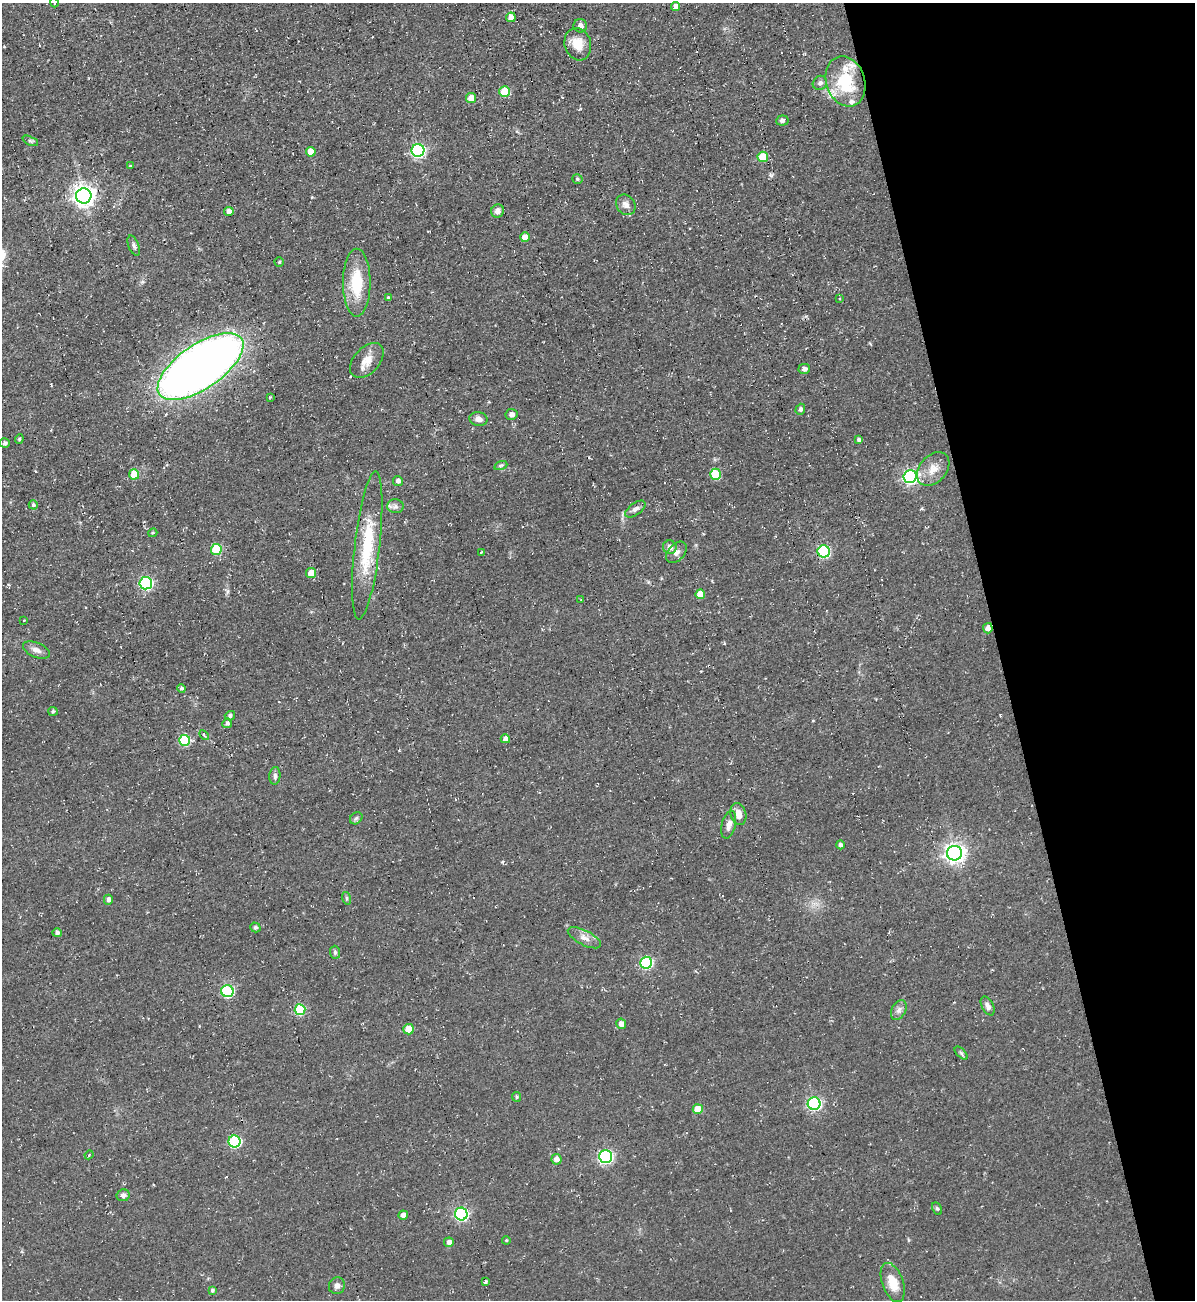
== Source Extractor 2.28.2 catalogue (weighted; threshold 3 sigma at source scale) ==
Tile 12 of 4 x 4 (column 4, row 3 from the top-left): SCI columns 3841-5033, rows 1334-2631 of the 5180 x 5227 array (HDU 1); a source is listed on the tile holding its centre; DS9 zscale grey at full resolution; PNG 1197 x 1302 px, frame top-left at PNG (2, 3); each listed source drawn as its Kron ellipse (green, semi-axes under 4 px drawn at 4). Shown black and unused: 16% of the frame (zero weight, under 2 of 3 exposures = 2% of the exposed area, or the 3 px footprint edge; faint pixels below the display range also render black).
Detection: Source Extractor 2.28.2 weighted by HDU 2 'WHT'; one run over the whole footprint, this tile lists its part. Background 0.0433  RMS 0.0078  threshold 0.0349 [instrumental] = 3 sigma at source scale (4.5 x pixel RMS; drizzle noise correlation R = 1.50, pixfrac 1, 0.05/0.05 arcsec/px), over >= 5 px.
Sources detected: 110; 3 cosmic-ray / hot-pixel residue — neither listed nor drawn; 4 inside a brighter listed object's ellipse — not listed separately; the other 103 listed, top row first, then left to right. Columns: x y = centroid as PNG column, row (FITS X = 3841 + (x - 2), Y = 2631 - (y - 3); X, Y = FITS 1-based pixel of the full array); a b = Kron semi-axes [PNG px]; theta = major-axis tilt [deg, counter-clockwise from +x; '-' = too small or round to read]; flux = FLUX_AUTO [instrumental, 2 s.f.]
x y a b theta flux
54 3 5 2 - 1.5
676 7 4 4 - 4.3
511 17 5 5 - 6.3
580 26 7 6 - 3.8
578 44 16 13 -73 13
845 81 26 19 -71 38
820 83 7 6 - 2.6
505 92 5 5 - 24
471 98 5 5 - 9.4
782 121 6 5 - 2.2
30 141 8 4 -23 1.4
418 150 6 6 - 130
311 152 5 5 - 9.8
763 157 5 5 - 21
130 166 3 3 - 0.62
577 179 5 4 - 1.3
84 196 7 7 - 500
626 205 11 9 -51 4.4
229 211 5 4 - 3.5
498 211 7 6 - 3.5
525 237 5 5 - 6.9
134 246 11 5 -68 2.1
279 262 4 4 - 1.1
357 283 34 14 90 31
388 298 4 4 - 1.1
839 299 3 2 - 0.6
367 360 20 13 48 9.6
201 367 50 22 35 700
804 369 6 5 - 3.2
270 397 3 3 - 0.76
800 409 5 4 - 2
512 414 6 5 - 3.1
478 419 9 7 -9 4.2
19 439 4 4 - 0.9
859 440 4 4 - 1.9
5 443 5 5 - 1.7
501 465 7 4 19 1.3
933 469 19 13 49 10
134 474 5 5 - 18
715 474 5 5 - 35
910 476 6 6 - 160
398 481 5 5 - 3.1
33 505 4 4 - 1.4
395 506 8 7 - 2.7
635 509 12 6 36 3.2
153 533 4 3 - 0.87
367 545 74 12 83 45
670 547 7 6 - 3.8
216 549 5 5 - 33
824 551 6 6 - 80
481 552 3 2 - 0.75
676 552 12 8 47 4.2
311 573 5 5 - 8.4
146 583 6 6 - 110
700 594 5 5 - 11
581 600 3 2 - 0.68
24 620 3 2 - 0.49
988 628 5 5 - 4.8
36 650 14 7 -23 4.1
182 688 4 4 - 1.5
53 711 5 4 - 0.98
230 716 5 4 - 2.1
227 723 5 4 - 1.9
204 735 6 3 -46 1.3
505 739 4 4 - 4
185 740 5 5 - 54
275 776 9 5 84 2.4
738 814 11 7 -74 6.7
356 818 7 5 43 1.7
729 825 14 7 75 4.7
840 845 4 4 - 2.2
955 853 7 7 - 380
346 898 6 4 -72 1.1
108 900 5 4 - 3.2
255 927 5 4 - 1.4
57 933 5 4 - 2.2
584 938 18 7 -27 5.5
335 952 6 5 - 1.7
646 963 6 6 - 81
227 991 6 6 - 83
988 1006 10 6 -62 3.2
300 1010 5 5 - 40
899 1010 10 7 62 3.3
621 1024 5 5 - 4.1
408 1029 5 5 - 12
961 1053 8 4 -45 1.5
517 1097 5 4 - 1
814 1104 6 6 - 130
698 1109 5 5 - 15
234 1141 6 6 - 81
89 1155 5 3 - 0.91
606 1156 6 6 - 140
556 1159 5 5 - 4.6
123 1195 6 6 - 2.6
937 1208 6 4 -62 1.2
461 1214 6 6 - 130
403 1215 5 4 - 4.2
506 1240 4 3 - 0.68
449 1242 5 4 - 3.7
485 1282 4 3 - 2.5
893 1283 20 10 -70 15
337 1286 8 8 - 3.1
212 1290 4 4 - 1.5
Isophote crosses this tile's border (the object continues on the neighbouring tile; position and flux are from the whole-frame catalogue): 1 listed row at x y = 54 3